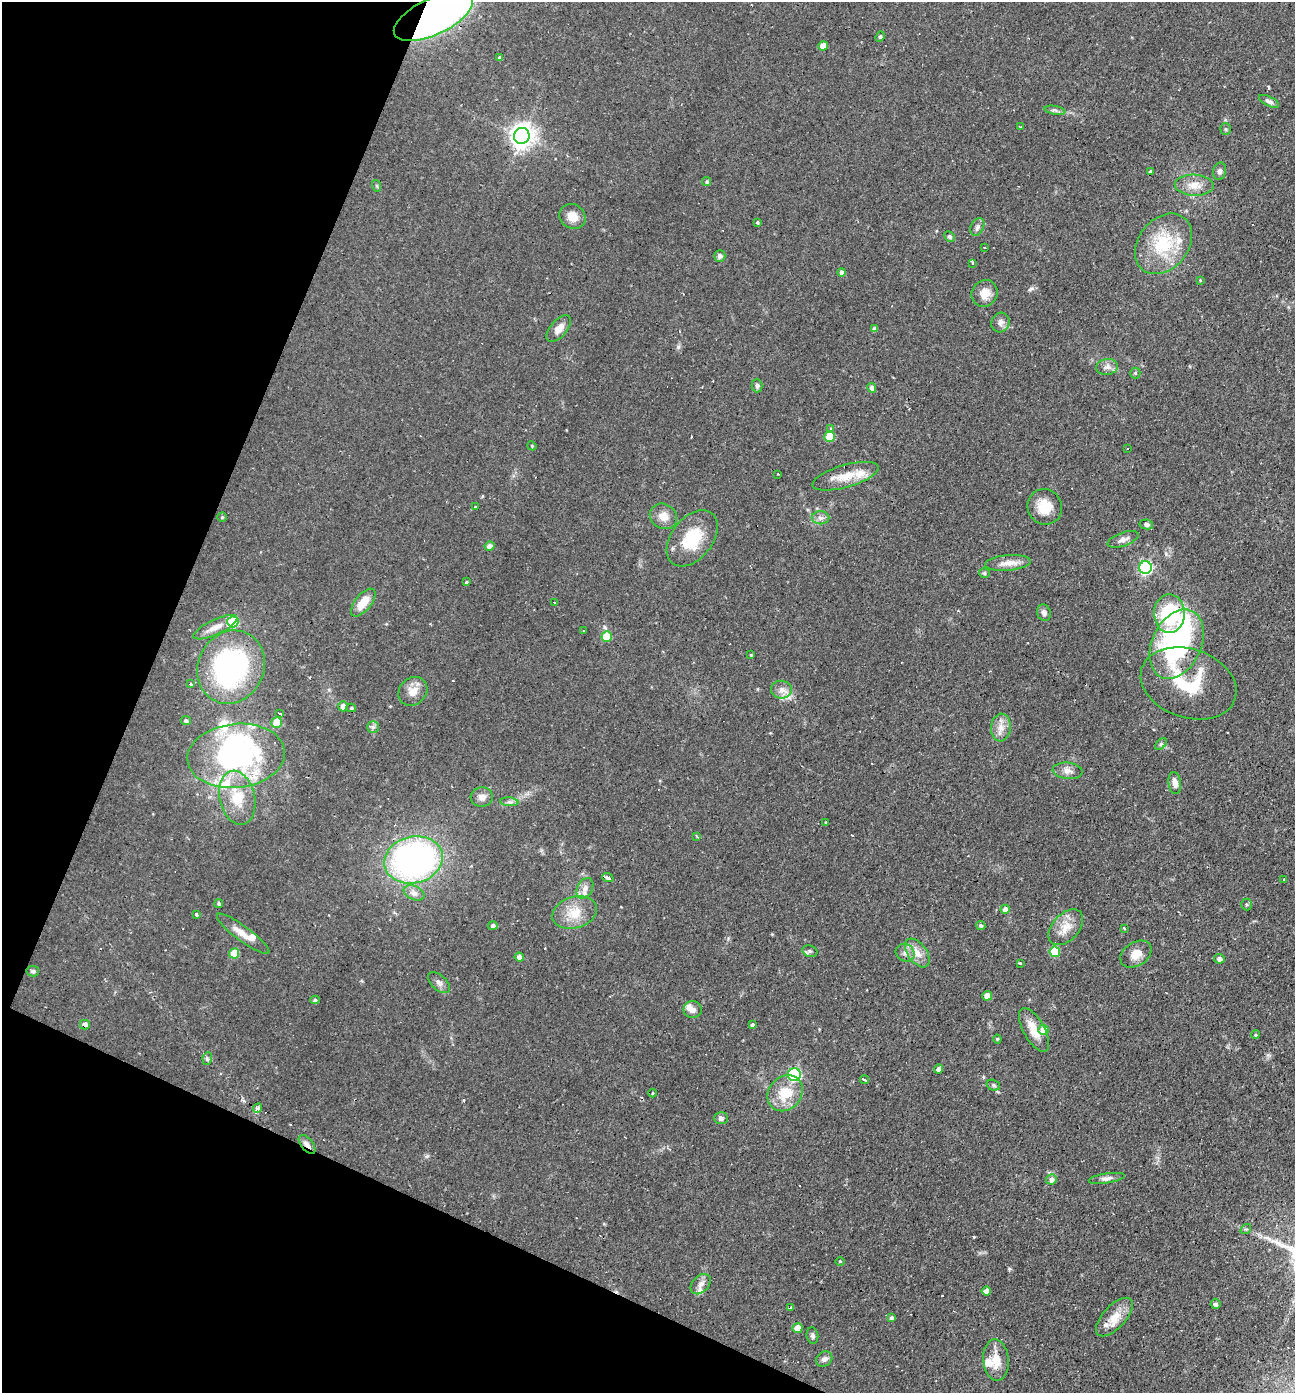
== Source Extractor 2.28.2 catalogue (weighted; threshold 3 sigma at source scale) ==
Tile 9 of 4 x 4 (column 1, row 3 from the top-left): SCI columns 136-1428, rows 1392-2782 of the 5577 x 5563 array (HDU 1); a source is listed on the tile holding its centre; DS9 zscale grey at full resolution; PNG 1297 x 1395 px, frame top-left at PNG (2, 2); each listed source drawn as its Kron ellipse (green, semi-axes under 4 px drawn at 4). Shown black and unused: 21% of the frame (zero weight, under 2 of 3 exposures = <1% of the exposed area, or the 3 px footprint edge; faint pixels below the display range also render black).
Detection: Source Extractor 2.28.2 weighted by HDU 2 'WHT'; one run over the whole footprint, this tile lists its part. Background 0.0587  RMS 0.0051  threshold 0.0227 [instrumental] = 3 sigma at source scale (4.5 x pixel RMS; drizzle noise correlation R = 1.50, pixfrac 1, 0.05/0.05 arcsec/px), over >= 5 px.
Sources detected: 170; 4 inside a brighter object's white glare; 14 cosmic-ray / hot-pixel residue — neither listed nor drawn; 11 inside a brighter listed object's ellipse — not listed separately; the other 141 listed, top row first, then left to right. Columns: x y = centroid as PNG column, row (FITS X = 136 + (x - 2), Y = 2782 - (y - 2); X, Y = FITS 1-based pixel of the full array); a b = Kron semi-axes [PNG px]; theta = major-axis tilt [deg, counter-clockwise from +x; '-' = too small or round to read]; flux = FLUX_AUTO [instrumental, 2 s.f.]
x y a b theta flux
433 16 43 18 25 280
880 37 5 4 - 0.69
823 46 5 4 - 5.7
499 58 4 3 - 0.86
1269 101 11 4 -26 1.6
1055 110 10 3 -11 1.3
1020 127 3 2 - 0.5
1226 129 5 5 - 0.74
522 136 8 7 - 450
1151 171 3 3 - 1.5
1220 171 9 6 80 1.7
707 182 4 4 - 0.94
1194 185 19 10 -2 6.4
377 186 6 4 -71 0.68
572 216 14 12 -35 5.8
757 222 3 3 - 0.68
977 227 9 6 63 1.7
949 236 6 4 -45 0.96
1163 244 33 25 51 26
985 247 3 2 - 0.51
720 256 6 5 - 1.6
973 263 4 3 - 0.7
842 272 4 4 - 2
1200 280 4 2 - 0.34
985 293 14 12 57 5.8
1000 323 10 9 - 2.3
559 328 16 8 49 4.6
875 329 4 4 - 2.3
1107 367 11 8 7 2.6
1135 373 5 5 - 0.66
757 386 7 5 -89 1.1
872 388 5 4 - 2.5
830 428 4 3 - 0.71
830 437 5 5 - 15
532 446 4 3 - 0.5
1128 449 3 3 - 0.91
778 474 2 2 - 0.29
845 476 34 11 16 11
475 507 3 3 - 0.98
1045 507 18 17 - 10
663 516 14 12 -31 5.3
222 517 5 5 - 0.67
821 518 9 6 -1 2
1146 524 7 5 -10 1.4
692 538 32 20 52 21
1123 539 16 6 19 2.7
490 546 5 4 - 2.9
1008 563 23 7 5 5.2
1145 568 6 6 - 83
984 573 5 4 - 0.92
466 582 3 3 - 5.6
363 602 16 8 51 8.2
554 602 3 2 - 0.41
1044 613 8 6 -71 1.8
1169 613 19 15 -89 38
233 622 5 5 - 26
215 627 24 7 25 5.5
584 631 3 2 - 0.48
607 636 5 5 - 13
1177 644 36 24 65 90
751 655 3 3 - 0.5
231 667 37 33 65 92
1188 683 49 34 -19 31
191 684 3 3 - 1.4
781 690 10 9 - 3.1
413 691 15 13 44 5.8
343 706 5 4 - 2.6
351 708 5 4 - 0.75
280 714 3 2 - 1.2
186 721 5 4 - 1.1
277 723 5 5 - 10
373 727 6 5 - 1.2
1001 728 14 10 86 4.7
1161 744 7 4 45 0.84
236 756 49 32 6 94
1068 771 15 8 -6 3.4
1175 783 11 6 -83 3.6
482 797 11 10 - 3.2
237 798 27 17 -77 17
509 802 9 3 -5 1.3
826 823 3 3 - 1.3
696 836 4 2 - 0.42
414 860 29 23 13 160
608 878 6 3 -20 6.5
1284 880 3 2 - 0.63
585 888 11 7 61 2.8
414 893 11 7 -23 2.5
219 904 4 4 - 0.83
1247 904 6 5 - 0.76
1005 909 4 4 - 2.5
575 913 23 15 17 11
196 914 3 3 - 1.1
493 925 5 4 - 1.5
981 925 4 4 - 1.1
1066 927 21 13 47 7.5
1124 928 3 3 - 1.2
243 934 32 7 -37 6.4
810 951 7 5 -20 1.2
1055 952 5 5 - 20
234 953 5 5 - 13
905 953 10 8 -35 2.8
917 953 16 9 -54 5.7
1136 954 17 11 33 5.5
519 957 4 4 - 2.2
1219 959 5 5 - 2.1
1020 963 4 2 - 0.49
33 971 6 5 - 1.3
439 983 13 7 -43 2.3
987 996 5 4 - 5.5
315 1000 4 4 - 1
693 1009 9 8 - 2.9
752 1024 3 3 - 6.2
85 1025 5 5 - 2.6
1034 1030 24 10 -61 8.4
1043 1030 5 5 - 8.7
1255 1035 4 3 - 0.57
997 1039 4 4 - 0.53
207 1059 6 4 81 1.2
938 1069 4 4 - 1.9
794 1075 6 6 - 51
865 1080 4 3 - 1.9
993 1085 7 5 -16 1.1
652 1093 4 3 - 0.41
785 1093 19 16 49 14
258 1108 5 4 - 4.1
721 1118 7 6 - 1.8
307 1144 11 6 -52 2.3
1107 1178 18 5 8 2.3
1051 1179 5 5 - 2.3
1246 1229 5 4 - 0.77
840 1261 4 3 - 0.44
701 1284 12 8 46 2.8
986 1291 4 4 - 2.5
1216 1304 5 5 - 1.2
790 1308 3 3 - 1.7
1114 1317 24 11 47 8.4
891 1318 4 4 - 1
797 1328 5 5 - 7.6
812 1336 8 6 -82 1.5
824 1359 8 7 - 2
996 1360 21 12 -85 8.3
Overlapping masked pixels (flux is a lower limit): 4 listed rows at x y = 433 16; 608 878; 85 1025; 307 1144
Isophote crosses this tile's border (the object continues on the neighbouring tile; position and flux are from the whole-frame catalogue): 1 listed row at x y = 433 16
Unlisted compact peaks at least as high as the median listed source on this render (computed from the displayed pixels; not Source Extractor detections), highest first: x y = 678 347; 1030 289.